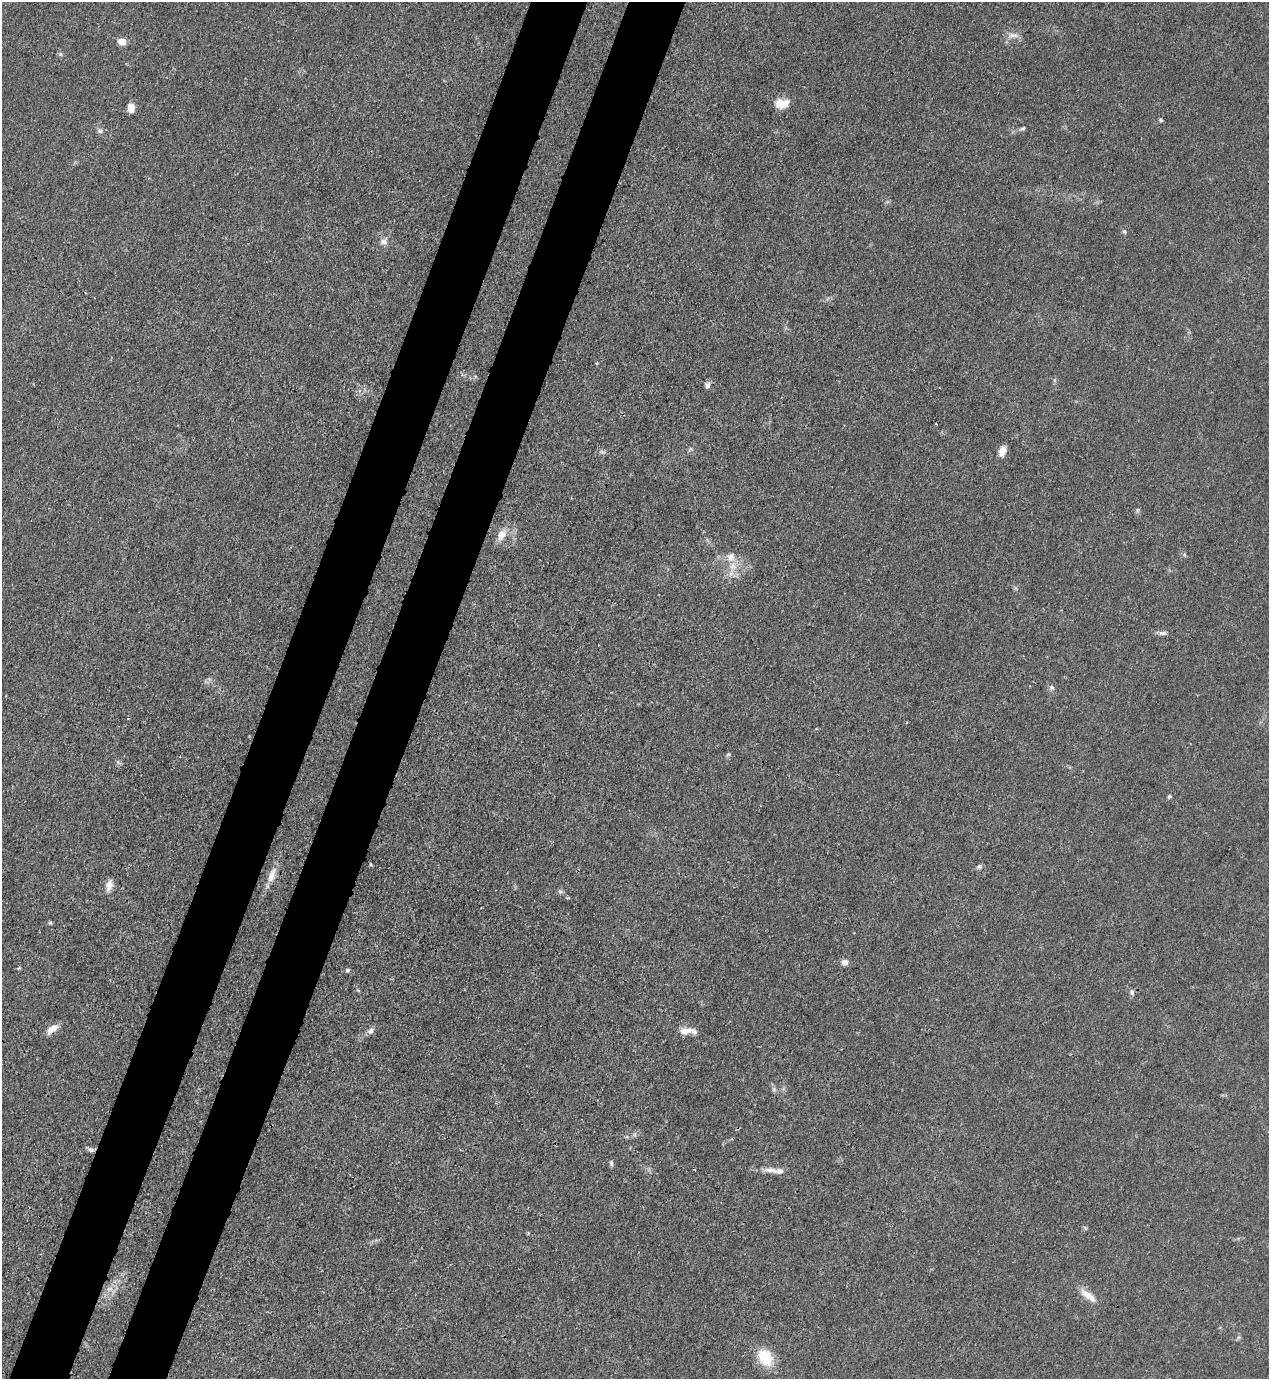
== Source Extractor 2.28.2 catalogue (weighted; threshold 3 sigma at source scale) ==
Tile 7 of 4 x 4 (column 3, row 2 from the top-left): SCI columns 2757-4023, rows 2794-4170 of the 5646 x 5587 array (HDU 1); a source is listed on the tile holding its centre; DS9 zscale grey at full resolution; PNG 1271 x 1381 px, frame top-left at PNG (2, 2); no overlay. Shown black and unused: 9% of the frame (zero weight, under 3 of 4 exposures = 7% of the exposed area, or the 3 px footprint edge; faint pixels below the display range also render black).
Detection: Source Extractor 2.28.2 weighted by HDU 2 'WHT'; one run over the whole footprint, this tile lists its part. Background 0.0179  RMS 0.0025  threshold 0.0114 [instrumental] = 3 sigma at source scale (4.5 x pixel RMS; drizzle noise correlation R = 1.50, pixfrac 1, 0.05/0.05 arcsec/px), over >= 5 px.
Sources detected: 46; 4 inside a brighter listed object's ellipse — not listed separately; the other 42 listed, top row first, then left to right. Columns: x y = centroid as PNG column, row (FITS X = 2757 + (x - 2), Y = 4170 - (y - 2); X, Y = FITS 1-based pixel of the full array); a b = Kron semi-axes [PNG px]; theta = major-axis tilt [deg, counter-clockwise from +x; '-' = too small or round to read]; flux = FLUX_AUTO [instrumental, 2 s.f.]
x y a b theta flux
1013 35 16 8 10 1.8
122 42 9 8 - 1.9
782 103 16 10 7 3.8
131 108 9 7 86 2.3
1161 120 6 5 - 0.43
1022 128 10 5 26 0.64
100 131 7 7 - 0.71
1124 231 6 5 - 0.42
384 241 11 9 45 1.5
707 385 8 7 - 0.91
690 449 7 4 54 0.47
1002 451 11 7 69 2.3
602 452 9 4 -13 0.54
1137 510 6 4 89 0.42
502 535 16 10 57 2.8
733 566 14 10 77 3.3
1015 588 6 4 -71 0.38
1162 633 13 6 -4 0.93
1051 688 8 7 - 0.7
728 754 5 5 - 0.39
1169 797 6 5 - 0.43
979 867 9 6 26 0.6
272 874 17 9 76 2.6
109 885 15 8 77 1.9
560 891 7 5 -43 0.56
50 923 6 4 19 0.34
845 962 8 8 - 1.2
19 968 6 3 34 0.26
347 970 6 5 - 0.54
358 990 6 3 -19 0.26
1132 992 8 6 -83 0.69
52 1029 14 7 38 2.6
688 1030 15 9 -5 1.9
370 1031 9 7 57 1
774 1089 6 6 - 0.61
91 1150 9 6 -6 0.84
611 1163 8 5 -82 0.54
770 1170 21 7 -3 2
110 1289 10 5 0 1.1
1088 1295 27 9 -37 3.2
1239 1337 7 4 33 0.43
765 1357 20 15 -55 7.8